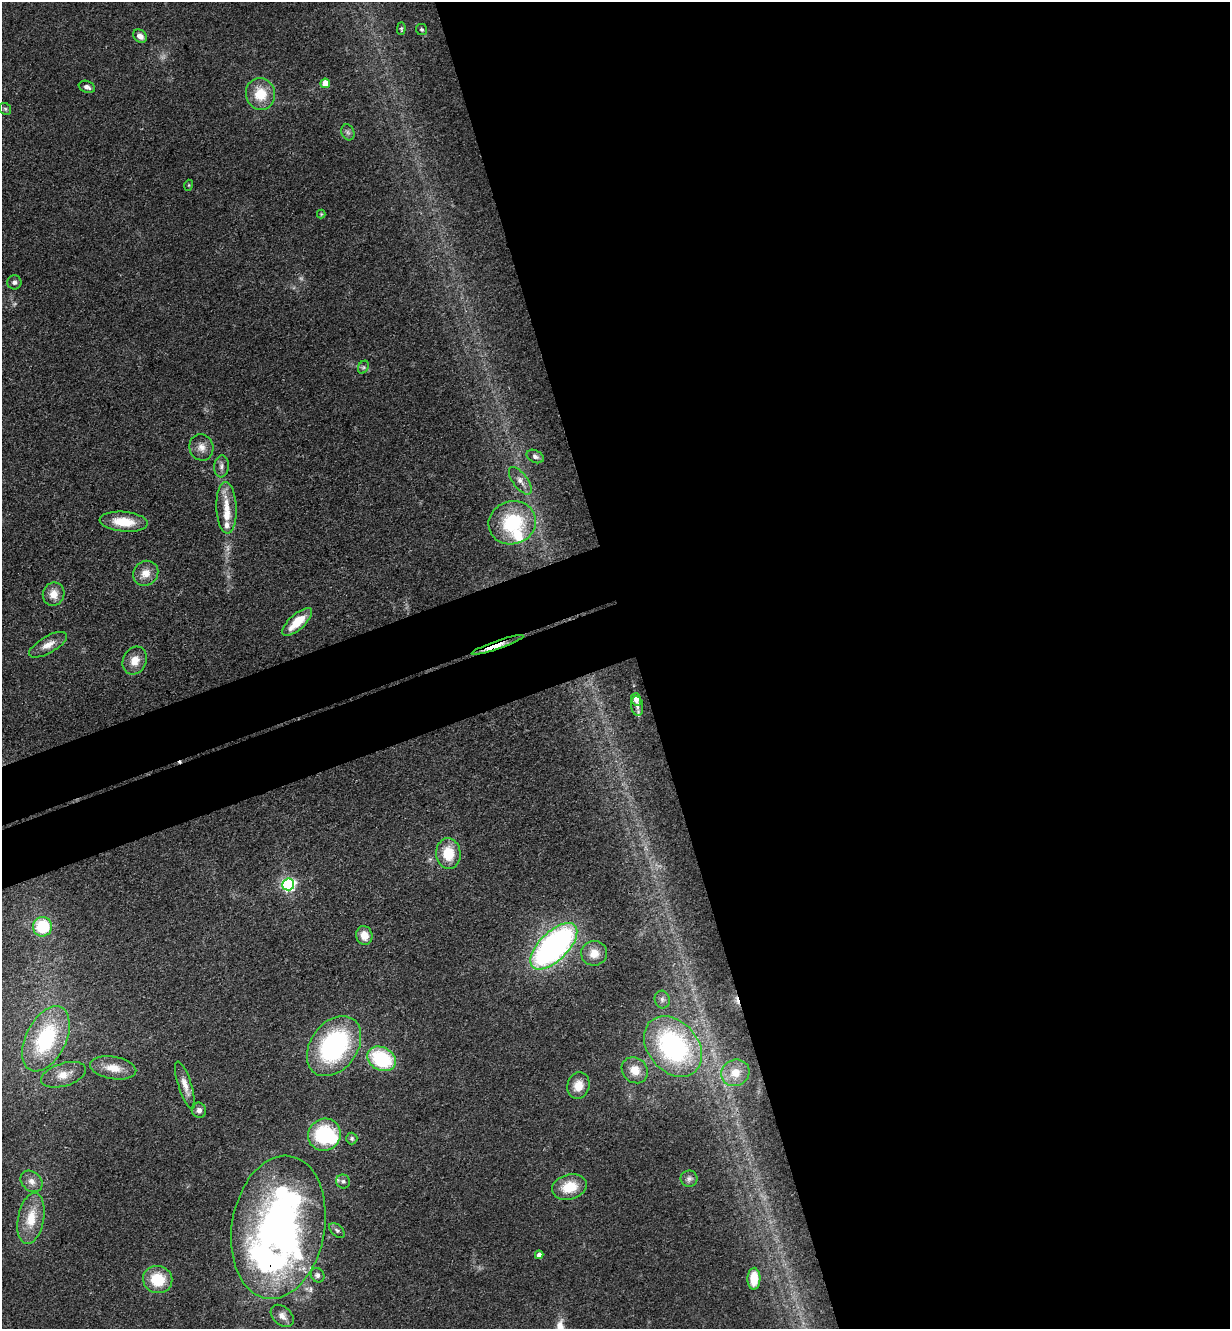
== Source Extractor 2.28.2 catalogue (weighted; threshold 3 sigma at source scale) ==
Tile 8 of 4 x 4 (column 4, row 2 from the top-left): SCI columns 3979-5206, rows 2712-4038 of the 5372 x 5421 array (HDU 1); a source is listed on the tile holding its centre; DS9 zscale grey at full resolution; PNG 1232 x 1331 px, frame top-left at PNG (2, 2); each listed source drawn as its Kron ellipse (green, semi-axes under 4 px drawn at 4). Shown black and unused: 53% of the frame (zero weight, under 3 of 4 exposures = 5% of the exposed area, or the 3 px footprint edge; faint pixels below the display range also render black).
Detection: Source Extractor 2.28.2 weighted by HDU 2 'WHT'; one run over the whole footprint, this tile lists its part. Background 0.0598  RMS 0.0054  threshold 0.0244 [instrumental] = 3 sigma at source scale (4.5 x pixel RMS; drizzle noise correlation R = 1.50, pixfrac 1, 0.05/0.05 arcsec/px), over >= 5 px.
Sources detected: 70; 1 too faint to see at this stretch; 3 inside a brighter object's white glare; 3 cosmic-ray / hot-pixel residue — neither listed nor drawn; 4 inside a brighter listed object's ellipse — not listed separately; the other 59 listed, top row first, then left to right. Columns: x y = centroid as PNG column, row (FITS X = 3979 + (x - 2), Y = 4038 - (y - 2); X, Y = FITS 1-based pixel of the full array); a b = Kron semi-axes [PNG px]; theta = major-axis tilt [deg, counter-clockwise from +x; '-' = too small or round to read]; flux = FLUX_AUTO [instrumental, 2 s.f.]
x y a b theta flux
401 29 6 4 88 0.8
422 29 5 5 - 0.97
140 36 7 6 - 3.5
325 83 5 4 - 9.3
87 87 8 5 -22 2.1
260 94 16 14 -75 14
5 109 6 5 - 1.1
348 132 8 6 -68 1.5
189 185 5 3 - 0.57
321 214 4 4 - 0.52
14 282 7 7 - 1.7
363 367 7 5 60 1.1
201 447 13 12 - 4.7
535 456 9 6 -27 1.8
221 466 11 7 84 2.5
520 481 16 7 -53 3.6
226 508 26 10 -88 11
124 522 24 10 -5 15
512 523 24 21 18 37
146 573 13 12 - 6.2
54 594 12 10 72 6.2
297 622 19 7 43 13
48 645 21 8 30 5.4
497 645 27 3 19 5.8
135 661 14 11 62 6.9
636 699 6 5 - 3.8
637 706 10 6 -82 2.6
448 854 15 12 -85 15
288 884 6 6 - 110
42 927 9 9 - 27
364 936 9 8 - 6.9
554 946 30 14 45 170
594 953 13 12 - 6.5
662 1000 9 7 -76 2
46 1039 35 20 63 49
334 1046 33 23 54 82
673 1046 34 25 -49 96
381 1059 15 11 -28 41
113 1068 23 11 -10 9
635 1070 14 12 -46 7.3
735 1073 14 13 - 7.5
63 1075 23 11 17 8.5
185 1085 25 6 -72 5.2
578 1086 13 11 74 7.9
199 1110 7 7 - 2.4
324 1135 17 16 - 39
352 1139 6 5 - 1.1
689 1179 8 8 - 2.1
32 1181 12 9 -42 3.9
343 1181 7 6 - 1.5
569 1187 17 12 15 14
31 1218 26 13 79 14
278 1227 72 46 80 270
337 1230 9 5 -43 1.3
539 1255 4 4 - 2.7
317 1275 7 6 - 1.6
158 1279 15 13 -18 19
754 1279 11 6 89 8
282 1316 13 9 -42 3.8
Overlapping masked pixels (flux is a lower limit): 2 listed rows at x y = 497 645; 278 1227